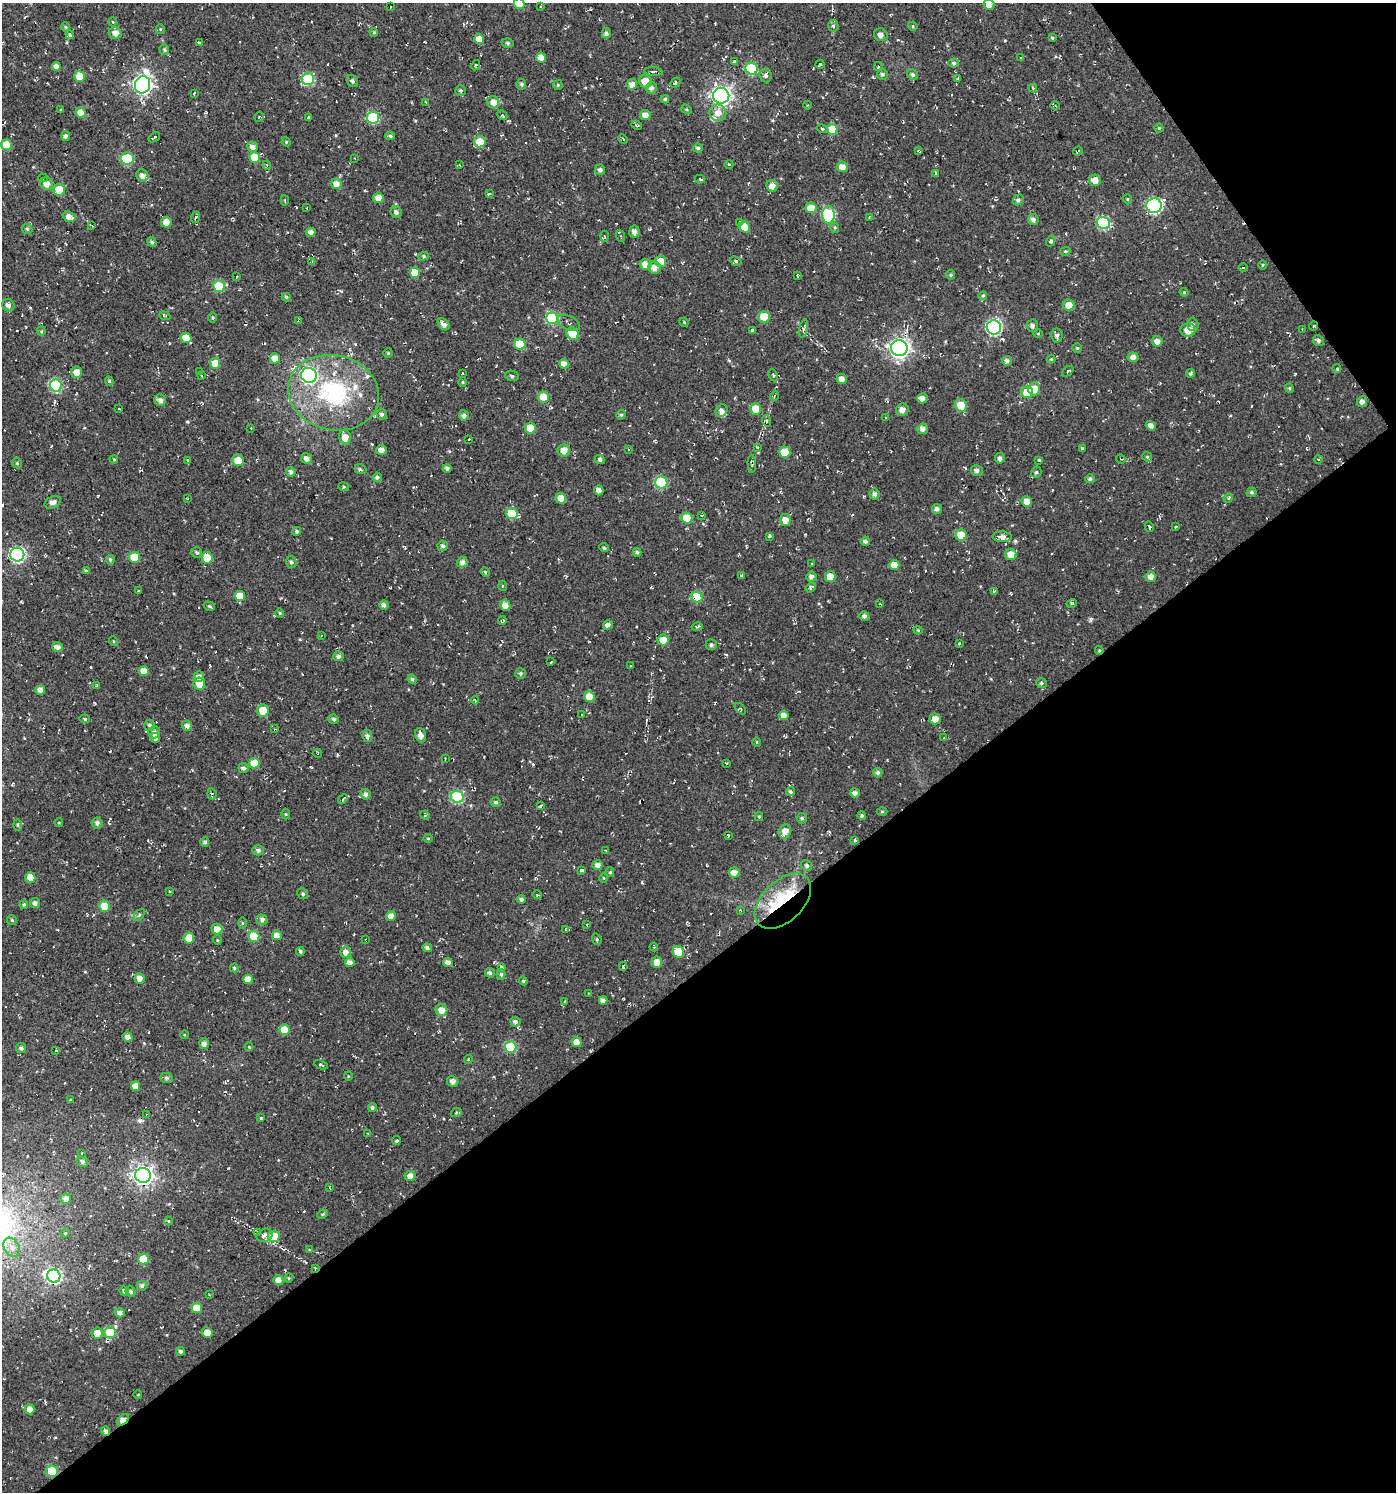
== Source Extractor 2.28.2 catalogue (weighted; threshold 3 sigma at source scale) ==
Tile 12 of 4 x 4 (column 4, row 3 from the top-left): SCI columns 4374-5767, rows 1491-2980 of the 5896 x 5960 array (HDU 1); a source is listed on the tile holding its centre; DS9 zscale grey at full resolution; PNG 1398 x 1494 px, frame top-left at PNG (2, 3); each listed source drawn as its Kron ellipse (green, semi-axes under 4 px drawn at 4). Shown black and unused: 38% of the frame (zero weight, under 2 of 3 exposures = <1% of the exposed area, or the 3 px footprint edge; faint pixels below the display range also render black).
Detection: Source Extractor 2.28.2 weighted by HDU 2 'WHT'; one run over the whole footprint, this tile lists its part. Background -0.0148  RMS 0.0082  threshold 0.0367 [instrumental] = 3 sigma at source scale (4.5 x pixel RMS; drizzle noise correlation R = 1.50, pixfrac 1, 0.0396/0.0396 arcsec/px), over >= 5 px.
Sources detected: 489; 1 inside a brighter object's white glare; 13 cosmic-ray / hot-pixel residue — neither listed nor drawn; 8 inside a brighter listed object's ellipse — not listed separately; the other 467 listed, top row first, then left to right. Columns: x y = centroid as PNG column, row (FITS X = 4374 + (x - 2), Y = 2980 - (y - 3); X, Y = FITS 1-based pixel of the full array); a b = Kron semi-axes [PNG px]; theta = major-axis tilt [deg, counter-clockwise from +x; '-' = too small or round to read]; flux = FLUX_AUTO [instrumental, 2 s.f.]
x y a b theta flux
519 4 5 5 - 18
989 5 5 5 - 6.6
540 6 3 2 - 0.56
390 7 3 2 - 0.46
113 22 4 3 - 0.62
833 26 6 5 - 1.7
913 26 5 4 - 0.91
65 27 4 4 - 0.92
160 29 5 4 - 0.91
374 32 4 3 - 0.84
115 33 6 5 - 4.4
606 33 5 4 - 2.4
70 35 4 4 - 2.3
881 35 7 6 - 3.6
1052 38 4 3 - 1.2
479 39 5 5 - 7.6
199 43 3 3 - 1.7
508 43 6 4 -16 1.5
164 50 5 4 - 1.3
541 57 5 5 - 8.5
1021 58 4 2 - 0.65
734 62 4 3 - 2.5
954 63 5 4 - 1.7
820 64 4 3 - 1.3
476 65 5 4 - 1.2
56 66 4 4 - 4.1
878 66 4 3 - 1.3
752 69 6 6 - 41
653 71 9 4 -5 1.9
882 74 5 5 - 2.1
765 75 7 6 - 2.5
913 75 6 5 - 2
79 76 5 5 - 14
957 78 4 3 - 1.2
308 79 6 6 - 54
352 81 6 5 - 1.9
645 81 6 6 - 12
675 83 6 4 47 1.3
521 84 5 5 - 1.4
632 84 5 5 - 5.1
142 85 9 7 75 340
558 85 5 4 - 0.94
651 88 6 5 - 2.9
1033 88 4 3 - 1.2
461 91 5 5 - 1.6
194 93 3 2 - 0.63
721 96 8 8 - 370
665 99 4 4 - 1.3
425 102 4 2 - 0.65
493 102 6 6 - 6.4
807 105 4 3 - 0.67
1055 106 5 3 - 0.93
61 109 3 2 - 0.58
686 109 5 4 - 1.1
81 112 5 5 - 7.1
718 113 8 8 - 6.7
502 115 5 4 - 1.4
645 115 5 5 - 5.3
259 117 5 3 - 0.83
308 117 3 3 - 1.7
373 117 6 6 - 56
636 125 5 3 - 1
1159 128 4 4 - 1
822 129 5 4 - 1.5
832 129 5 5 - 17
65 136 5 4 - 2.6
390 136 5 4 - 1.5
154 137 6 3 35 1.4
623 139 5 3 - 1.1
286 142 4 4 - 0.87
480 142 6 5 - 15
6 145 5 5 - 14
252 147 5 5 - 4.3
698 148 5 4 - 1.9
918 151 4 2 - 0.87
1078 151 5 2 - 0.76
254 157 5 5 - 14
127 158 6 6 - 36
354 158 3 2 - 0.51
729 164 4 3 - 0.69
267 165 4 4 - 1.1
460 165 3 2 - 0.57
842 167 5 5 - 6.5
600 170 5 5 - 2.7
936 173 3 3 - 1.4
142 175 6 5 - 3.4
43 178 5 4 - 1.5
700 179 5 3 - 1.5
1095 180 6 5 - 8.2
47 184 6 6 - 6.2
336 184 5 5 - 5.6
772 186 6 5 - 4.6
59 190 6 6 - 15
489 194 4 3 - 1.1
378 198 5 5 - 6.1
1127 199 5 3 - 0.74
285 200 5 2 - 0.8
1018 200 6 4 51 2.2
1154 206 8 7 - 140
307 208 3 2 - 0.69
811 208 5 5 - 11
396 212 6 5 - 2.4
828 215 8 6 88 71
69 217 6 5 - 4.8
196 217 6 3 68 1.2
869 217 3 2 - 0.62
1033 219 5 5 - 3.6
166 222 5 5 - 7
740 222 4 3 - 0.85
1103 223 6 6 - 74
92 226 4 3 - 0.63
745 227 6 5 - 11
835 228 5 3 - 1
27 229 5 5 - 1.4
311 232 5 4 - 3.5
634 232 6 5 - 4
604 236 5 3 - 1
621 236 6 4 -69 1.2
1051 241 6 4 58 1.8
152 242 5 4 - 1.6
1065 251 5 4 - 1
423 256 5 4 - 1.3
660 261 5 5 - 11
736 261 6 4 -26 1.3
312 262 3 3 - 0.67
645 264 6 5 - 6
1263 265 5 3 - 0.79
654 268 6 6 - 5.7
1243 268 4 3 - 0.82
415 273 5 5 - 16
797 275 4 2 - 0.73
950 275 5 4 - 1.3
237 277 3 3 - 1.4
219 286 6 5 - 29
1184 292 4 4 - 0.98
983 296 4 3 - 1
286 297 4 4 - 1.4
8 305 6 6 - 3.5
1069 305 6 5 - 9.4
165 316 6 3 -26 1.1
213 317 5 4 - 1.1
764 317 5 5 - 22
552 318 6 6 - 61
298 321 3 3 - 0.65
684 322 5 4 - 0.85
569 323 12 7 -27 3.2
444 324 7 5 -47 3.8
1193 324 6 5 - 2.5
1032 326 6 6 - 2.7
1314 326 4 3 - 0.67
994 327 7 7 - 140
804 328 9 4 80 2.3
1302 329 3 3 - 0.62
752 330 3 3 - 11
1188 330 7 6 - 8.9
41 331 4 4 - 0.89
572 334 6 5 - 20
1038 334 5 3 - 0.84
1057 335 7 5 -81 2.7
186 338 5 5 - 12
1157 341 5 5 - 4.4
1318 341 6 5 - 2.1
520 344 5 5 - 24
899 348 8 8 - 420
1077 348 5 5 - 1.1
388 353 4 4 - 0.96
1133 357 5 5 - 4.5
275 358 5 5 - 7.6
1051 359 4 4 - 0.95
1007 361 5 5 - 2.6
215 363 5 5 - 10
564 364 5 4 - 4.9
1337 369 4 3 - 0.95
1068 371 6 4 39 1.2
77 372 6 5 - 7.6
200 372 3 2 - 1.1
463 373 3 2 - 0.65
1190 373 4 4 - 1.4
309 375 8 7 - 140
773 375 6 3 -63 0.97
201 376 4 3 - 0.97
512 376 7 5 -13 1.8
842 379 5 5 - 5.2
109 381 4 4 - 1.1
463 382 5 3 - 1
56 385 6 6 - 74
1289 388 4 4 - 1
1034 389 6 6 - 10
1027 392 6 5 - 20
333 393 46 37 -13 97
774 396 5 3 - 0.93
543 397 5 5 - 19
922 398 5 5 - 3.8
160 400 6 5 - 3.7
1362 402 5 5 - 3.6
961 405 6 5 - 17
119 409 2 2 - 0.62
756 409 6 5 - 14
902 410 6 6 - 4.9
722 411 6 5 - 3.7
381 414 5 5 - 2
464 415 5 5 - 2.8
621 415 5 4 - 1.4
885 418 4 3 - 1
767 421 6 3 -72 0.95
1151 426 5 4 - 4
251 428 2 2 - 0.54
530 428 5 5 - 17
923 429 5 5 - 3.5
345 437 7 5 -72 8.9
469 439 3 2 - 0.7
757 447 4 3 - 1.1
1082 448 3 3 - 0.9
629 449 3 3 - 0.7
381 450 5 5 - 5.5
564 450 6 6 - 7.3
785 452 5 5 - 17
1147 457 5 4 - 1.2
1000 458 5 4 - 2.8
114 459 4 3 - 0.78
306 459 5 5 - 3.8
600 459 5 4 - 2
1121 459 5 3 - 0.74
1318 459 4 3 - 0.69
187 460 4 3 - 0.71
238 460 6 6 - 12
1039 460 4 4 - 0.89
17 463 5 4 - 1.1
752 464 9 4 -87 1.8
447 468 4 4 - 2.2
361 469 6 4 -21 1.7
977 471 6 5 - 2.7
291 472 5 4 - 2.9
1036 472 6 5 - 1.6
377 477 4 4 - 1.9
1090 479 4 4 - 2
661 482 6 6 - 59
344 487 5 3 - 0.98
599 490 5 4 - 4.2
1252 492 5 4 - 1.6
874 494 5 5 - 2.5
187 498 4 2 - 0.64
561 498 5 5 - 8.9
1228 498 5 4 - 1.2
53 502 8 5 28 3.7
1027 502 5 5 - 7.5
937 509 5 5 - 2.8
512 513 6 5 - 21
702 515 3 2 - 0.9
687 518 5 5 - 19
785 520 6 5 - 7
1176 526 4 2 - 0.79
1149 527 5 3 - 1.2
297 531 4 4 - 1.5
961 535 5 5 - 14
770 536 3 3 - 1.2
1002 537 10 5 -3 4.6
865 541 5 4 - 2.4
443 546 5 5 - 2.4
604 548 5 4 - 1.5
196 552 6 5 - 1.7
637 552 4 4 - 1.6
1011 554 5 5 - 9.9
17 555 7 7 - 170
134 557 5 5 - 20
207 558 6 5 - 15
110 560 5 4 - 1.5
291 562 6 5 - 2
462 562 5 5 - 3.1
812 564 3 2 - 0.83
894 565 5 5 - 8.8
86 571 4 4 - 1.3
485 572 5 4 - 1
741 575 4 3 - 0.75
811 576 5 5 - 2.9
830 577 5 5 - 12
1151 577 5 5 - 5.9
503 586 5 3 - 0.72
811 588 6 4 36 2.3
138 591 3 2 - 0.91
994 591 4 3 - 1.2
240 596 5 5 - 13
697 597 6 5 - 29
1072 603 5 3 - 0.82
880 604 4 3 - 0.94
384 605 5 4 - 2.5
505 605 5 5 - 7.4
209 606 6 4 -16 1.3
280 613 4 4 - 1
864 616 5 5 - 2.5
502 620 4 2 - 0.88
608 625 5 4 - 3
697 627 5 3 - 1.4
918 630 4 4 - 0.86
321 635 3 2 - 0.83
663 640 5 5 - 9
113 641 5 3 - 0.77
959 644 3 3 - 0.8
711 645 5 5 - 1.9
58 647 5 5 - 3.7
1099 650 4 4 - 0.93
339 656 5 5 - 2.7
551 662 3 3 - 0.91
630 666 3 2 - 0.66
144 671 5 5 - 8.3
520 673 5 5 - 1.5
199 677 6 5 - 4.6
412 679 4 4 - 1.7
1041 683 5 5 - 1.6
199 684 6 6 - 12
97 685 4 3 - 0.8
40 690 5 4 - 5
589 697 5 5 - 12
475 700 4 2 - 0.6
740 709 7 3 -45 0.78
263 711 6 6 - 12
582 715 2 2 - 0.7
784 715 5 5 - 5.6
85 719 5 4 - 1.2
334 719 5 5 - 1.7
935 719 5 5 - 7.3
150 725 5 5 - 1.9
187 726 5 5 - 3.9
275 729 4 2 - 0.63
154 732 6 6 - 3.1
421 735 7 5 -71 5.4
367 736 6 5 - 3
155 738 5 5 - 8.3
944 738 4 4 - 0.78
757 742 4 3 - 0.59
318 753 4 3 - 0.8
445 758 3 2 - 0.54
254 763 5 5 - 15
726 763 3 3 - 0.58
243 768 5 5 - 2.3
878 773 5 5 - 1.9
790 791 5 4 - 1.4
855 793 5 4 - 3.3
212 794 6 4 -82 1.3
365 794 5 5 - 2.6
457 797 6 6 - 65
343 799 5 3 - 1.2
496 802 5 5 - 1.9
540 806 4 3 - 1.1
882 812 5 3 - 0.97
286 814 5 3 - 0.89
425 815 5 4 - 1.1
862 816 4 4 - 1.3
759 817 4 4 - 0.94
802 818 5 5 - 1.4
59 823 4 3 - 0.61
97 823 5 5 - 2.5
18 825 5 3 - 1.1
785 831 7 6 - 6.8
728 835 3 2 - 0.69
428 838 5 3 - 0.77
855 840 3 3 - 1.3
205 842 5 4 - 2.3
258 850 6 5 - 2.2
606 850 3 2 - 0.58
598 865 5 5 - 4.5
807 866 6 5 - 1.9
582 870 4 3 - 4.1
610 872 5 4 - 1.4
734 873 5 5 - 5.7
30 877 5 5 - 10
603 878 5 3 - 0.76
169 891 3 3 - 0.96
303 894 6 5 - 2
537 895 5 3 - 0.71
521 899 4 4 - 2.1
783 901 34 20 44 55
35 903 5 5 - 2.8
24 905 4 3 - 1.3
104 906 5 5 - 16
740 910 4 3 - 0.64
139 915 7 3 53 1.2
391 916 5 4 - 5.2
262 919 5 5 - 2.5
12 920 5 5 - 0.95
242 923 6 4 90 1
587 925 3 2 - 0.65
217 929 5 5 - 6.8
565 930 4 2 - 0.63
277 935 5 5 - 5.8
254 936 5 5 - 24
189 938 5 5 - 12
365 939 3 2 - 0.61
597 939 6 4 -71 1.2
217 940 5 3 - 0.73
654 947 4 3 - 0.74
427 948 4 4 - 2.4
300 951 4 4 - 1.7
346 952 5 5 - 4.7
678 952 6 5 - 16
448 962 5 4 - 4.2
657 962 5 5 - 7.2
350 963 5 4 - 4.6
623 966 4 3 - 4.5
234 968 4 4 - 1.2
501 968 4 4 - 2.5
490 973 5 4 - 2.1
501 974 5 4 - 1.7
139 978 5 5 - 6.1
248 979 5 4 - 8
523 981 4 4 - 1
589 993 3 2 - 0.66
603 1000 4 4 - 3.3
565 1001 3 2 - 0.6
441 1010 6 6 - 7.2
515 1022 5 5 - 2.8
284 1029 5 5 - 12
185 1035 4 3 - 0.71
128 1037 5 4 - 4.3
577 1042 5 5 - 7.7
204 1044 5 4 - 3.5
249 1047 4 4 - 1.2
511 1047 6 5 - 41
21 1048 5 5 - 2.2
56 1051 4 3 - 1.3
468 1060 4 4 - 1.1
321 1065 7 3 -24 1.2
348 1076 4 3 - 0.62
166 1078 6 5 - 1.8
453 1081 6 5 - 3
136 1086 5 4 - 7.6
70 1100 3 3 - 1.6
372 1108 4 4 - 1.8
456 1113 5 3 - 0.85
146 1114 3 2 - 0.54
261 1118 4 4 - 1.1
368 1134 4 3 - 0.8
396 1141 4 4 - 1.3
81 1154 3 2 - 0.96
82 1161 6 5 - 2.2
143 1175 8 7 - 380
410 1176 5 5 - 4.8
330 1188 4 2 - 0.72
66 1199 5 5 - 4.4
322 1214 5 4 - 1.1
168 1221 4 3 - 0.67
258 1232 4 4 - 0.99
65 1233 5 4 - 0.96
265 1235 8 6 24 4.1
274 1236 6 6 - 15
12 1247 10 7 -59 5.6
310 1250 3 3 - 0.73
143 1259 5 5 - 15
315 1268 3 2 - 0.88
54 1276 7 6 - 110
289 1278 4 4 - 0.8
278 1280 5 5 - 5.8
142 1286 5 5 - 2.4
124 1291 5 4 - 2.1
131 1292 5 5 - 1.9
209 1295 3 2 - 0.57
197 1308 5 5 - 13
120 1313 5 4 - 3.6
97 1333 5 5 - 6.6
110 1333 6 5 - 34
207 1333 5 5 - 6.6
180 1351 4 4 - 2
138 1395 4 3 - 0.58
30 1409 5 5 - 5.8
123 1420 7 4 38 18
106 1431 4 4 - 2.6
52 1471 6 5 - 38
Overlapping masked pixels (flux is a lower limit): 11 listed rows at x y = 1314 326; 899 348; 1027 392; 333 393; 697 597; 783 901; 143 1175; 315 1268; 123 1420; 106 1431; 52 1471
Isophote crosses this tile's border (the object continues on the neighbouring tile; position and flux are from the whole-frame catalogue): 2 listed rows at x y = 519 4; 989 5